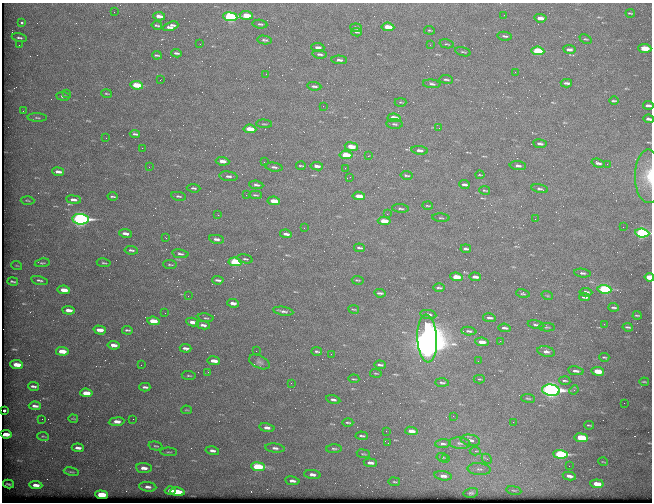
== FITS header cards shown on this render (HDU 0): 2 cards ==
NAXIS1  =                  650 / Width of table row in bytes
NAXIS2  =                  500 / Number of rows in table

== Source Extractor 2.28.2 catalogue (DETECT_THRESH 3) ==
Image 650 x 500 px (HDU 0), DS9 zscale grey, 1 PNG px = 1 image px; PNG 654 x 504 px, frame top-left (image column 1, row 500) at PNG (2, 3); each listed source drawn as its Kron ellipse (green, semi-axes under 4 px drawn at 4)
Background 580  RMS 2.8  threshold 8.53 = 3 sigma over >= 5 px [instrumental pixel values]
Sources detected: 246; all 246 listed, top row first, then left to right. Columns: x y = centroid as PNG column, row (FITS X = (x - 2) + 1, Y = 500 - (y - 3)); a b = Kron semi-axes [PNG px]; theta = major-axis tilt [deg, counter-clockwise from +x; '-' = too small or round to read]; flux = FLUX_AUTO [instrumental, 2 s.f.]
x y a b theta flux
114 12 2 2 - 74
630 13 5 2 - 180
246 15 7 4 -4 3400
504 15 3 2 - 160
159 16 6 3 -9 1100
230 17 7 4 -7 28000
540 18 6 3 -7 1300
22 23 4 3 - 340
260 24 7 4 -8 310
157 25 5 2 - 240
171 26 8 4 21 900
388 27 6 3 -6 3300
356 28 6 3 -6 810
429 30 5 3 - 200
356 32 5 2 - 310
505 36 7 3 -10 320
19 38 8 3 -12 370
585 39 6 3 -23 170
264 40 7 3 -9 330
200 44 2 2 - 99
447 44 7 2 -13 200
19 45 3 2 - 150
430 45 3 2 - 340
318 47 6 3 -5 570
645 48 6 4 -5 4700
569 49 6 4 -7 530
538 51 6 4 -6 9400
463 52 8 3 -15 250
176 53 5 2 - 360
319 54 7 3 -6 400
157 55 5 2 - 250
339 60 8 4 -4 560
515 72 2 2 - 220
266 74 2 2 - 290
446 79 6 2 -6 290
160 80 2 2 - 110
566 83 5 3 - 430
432 84 9 4 -5 450
137 85 6 3 -8 6100
314 86 7 3 -7 420
67 93 2 2 - 150
107 94 5 2 - 180
63 96 7 4 -4 650
614 101 5 2 - 230
400 102 6 3 0 190
648 105 5 3 - 480
323 106 2 2 - 230
23 111 3 2 - 190
37 118 9 3 -1 300
394 118 6 3 -7 3300
649 119 5 3 - 530
264 124 8 2 -4 200
394 124 8 4 -3 400
439 128 2 2 - 120
250 129 6 3 -6 3600
135 134 5 3 - 340
106 138 2 2 - 120
540 144 7 4 -8 450
351 147 6 4 -7 3000
142 148 2 2 - 950
419 150 8 4 -7 710
346 155 6 3 -7 6800
368 156 4 3 - 190
222 161 7 4 -6 1500
264 162 2 2 - 110
598 163 6 3 -18 480
607 164 2 2 - 390
301 166 5 2 - 200
317 166 6 3 -7 800
518 166 8 4 -6 490
149 167 2 2 - 88
274 167 9 4 -9 480
345 168 2 2 - 130
58 172 6 3 -9 730
406 175 6 3 -9 290
480 175 4 2 - 150
228 176 9 4 -8 570
649 176 27 14 -89 4600
350 177 2 2 - 78
256 185 7 4 -7 500
464 185 5 3 - 450
194 188 7 3 -6 340
540 189 8 3 -13 350
485 190 5 3 - 200
246 195 3 2 - 220
255 195 6 3 -4 290
112 196 5 2 - 240
178 196 7 3 -10 340
359 196 6 3 -7 2200
27 200 7 3 -3 210
73 200 7 4 -8 750
274 201 6 3 -7 2800
427 206 5 2 - 190
400 208 8 3 -5 310
387 214 2 2 - 94
218 215 3 2 - 240
441 218 8 3 -5 210
80 219 8 5 -6 56000
535 219 2 2 - 130
384 221 6 3 -6 3100
623 227 2 2 - 420
304 228 3 2 - 190
125 233 6 3 -9 800
642 233 7 4 -5 38000
286 234 6 3 -8 740
166 238 3 2 - 110
216 239 7 4 -9 620
359 248 5 3 - 320
466 249 5 3 - 440
131 250 6 3 -8 340
180 254 8 4 -10 430
245 259 8 4 -13 330
235 262 7 4 -7 13000
42 263 7 4 10 290
104 263 7 2 -9 200
170 265 7 3 -6 220
17 266 5 3 - 170
582 273 8 4 -8 450
456 277 6 3 -6 3400
475 277 6 3 -5 720
649 277 4 3 - 5000
39 280 8 4 -12 430
218 280 6 2 -7 410
358 280 6 2 -9 190
13 281 5 2 - 290
439 288 6 2 -1 280
604 289 7 4 -6 21000
64 290 6 3 -8 1900
586 292 6 3 -4 570
380 293 6 2 -6 350
523 294 7 4 -11 290
547 295 6 3 -20 200
188 296 2 2 - 87
584 297 5 3 - 440
233 303 6 3 -6 920
614 307 5 2 - 280
354 309 5 2 - 170
69 310 6 3 -6 1300
283 311 10 3 -9 470
165 313 2 2 - 120
428 314 8 4 -10 680
637 315 4 2 - 190
206 318 8 3 -8 230
489 318 6 3 -9 400
153 321 6 3 -7 2900
192 322 6 3 -9 1100
604 324 2 2 - 500
203 325 7 3 -9 660
536 325 8 4 -12 380
547 327 8 4 -2 290
628 327 5 2 - 260
505 328 6 3 -6 450
100 330 6 4 -17 1700
127 330 5 2 - 290
469 331 7 4 -4 390
427 339 24 10 -87 510000
500 341 2 2 - 96
482 342 6 3 -9 1600
114 345 6 3 -7 1000
186 348 6 3 -6 580
62 351 6 4 -6 2800
256 351 2 2 - 80
317 351 5 2 - 250
546 352 9 5 -12 690
331 354 2 2 - 400
604 357 5 3 - 230
214 361 6 3 -7 1400
478 361 2 2 - 370
259 362 11 6 -25 560
17 365 6 3 -6 2500
141 365 2 2 - 160
380 365 6 2 -4 360
576 371 8 4 -10 590
598 371 6 4 -8 3300
208 372 3 3 - 200
376 373 6 3 -8 180
189 376 7 3 -5 210
354 379 5 2 - 180
479 379 5 3 - 180
565 381 5 2 - 250
644 382 4 2 - 190
291 383 2 2 - 220
442 383 7 2 -1 290
33 386 5 3 - 400
145 387 5 3 - 430
551 390 9 5 -8 81000
574 390 5 4 - 300
86 393 6 3 -6 2600
528 398 7 3 -6 210
333 399 7 4 -13 380
624 403 2 2 - 97
35 406 6 3 -5 650
4 410 3 2 - 400
186 410 5 2 - 150
453 416 2 2 - 160
42 419 2 2 - 280
73 419 4 2 - 150
133 419 2 2 - 260
117 422 8 4 6 1200
348 422 5 2 - 260
513 422 2 2 - 570
589 425 5 2 - 210
267 428 8 4 -9 740
386 431 2 2 - 570
411 431 6 3 -7 1200
6 434 5 3 - 1200
43 436 6 3 -6 200
362 436 6 3 -3 300
581 438 7 4 -7 9600
470 440 10 5 -9 780
388 443 2 2 - 76
460 443 11 5 -6 620
443 444 8 4 4 400
156 446 7 4 -14 270
78 448 6 3 -5 730
275 448 10 4 -6 580
334 449 8 4 2 350
212 451 7 4 -12 590
475 451 5 3 - 740
169 452 8 2 -4 220
363 454 6 3 -7 210
560 454 7 4 -6 31000
442 457 5 4 - 210
446 458 3 3 - 140
487 459 5 4 - 300
603 462 5 3 - 140
370 463 7 4 -5 720
569 466 2 2 - 84
258 467 7 4 -6 14000
144 468 8 5 -6 1200
479 469 11 6 -5 740
71 472 7 3 -12 200
312 474 8 4 -7 800
443 476 9 4 -9 900
569 476 7 3 -11 760
292 481 7 4 -8 650
394 482 6 3 -9 180
8 484 5 2 - 290
597 484 6 4 -7 2500
36 485 6 3 -4 1100
148 487 9 4 -8 630
514 490 8 3 -9 290
170 491 5 3 - 840
178 492 7 4 -9 6000
471 493 7 4 12 340
102 495 6 4 -5 6300
At the frame edge (FLAGS 8, measured only in part): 5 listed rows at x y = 648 105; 649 119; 649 176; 642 233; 649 277